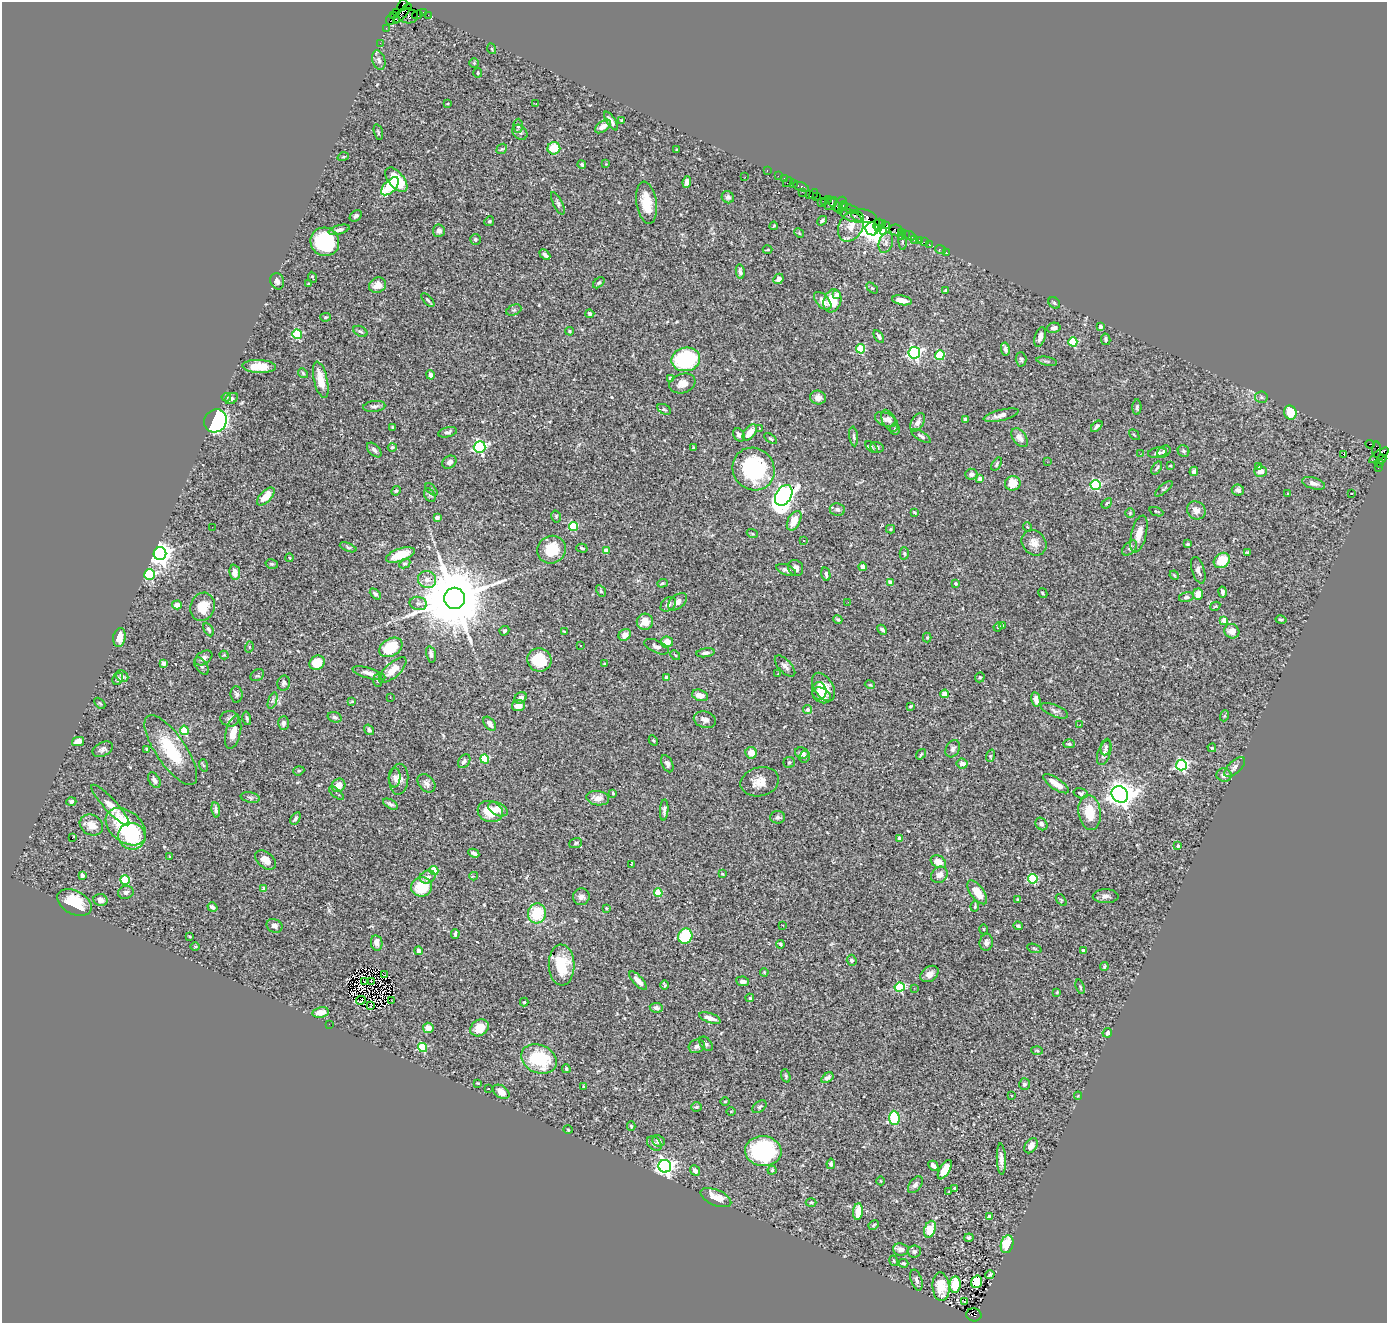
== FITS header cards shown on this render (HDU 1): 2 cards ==
NAXIS1  =                 1385
NAXIS2  =                 1321

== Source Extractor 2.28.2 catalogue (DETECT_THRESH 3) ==
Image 1385 x 1321 px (HDU 1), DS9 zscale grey, 1 PNG px = 1 image px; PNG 1389 x 1325 px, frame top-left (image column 1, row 1321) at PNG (2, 2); each listed source drawn as its Kron ellipse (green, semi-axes under 4 px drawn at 4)
Background 0.73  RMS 0.024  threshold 0.0707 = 3 sigma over >= 5 px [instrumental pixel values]
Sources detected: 517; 1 with non-positive FLUX_AUTO (blend fragments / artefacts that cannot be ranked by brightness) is neither listed nor drawn; of the other 516, the 500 brightest by FLUX_AUTO listed and drawn (16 fainter detections omitted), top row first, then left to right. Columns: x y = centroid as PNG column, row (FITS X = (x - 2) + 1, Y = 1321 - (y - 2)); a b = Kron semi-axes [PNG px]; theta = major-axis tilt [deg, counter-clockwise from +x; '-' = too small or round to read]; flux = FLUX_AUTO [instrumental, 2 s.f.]
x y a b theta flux
402 5 6 4 51 110
423 12 4 2 - 35
397 13 3 2 - 31
402 14 13 4 49 510
417 15 5 3 - 43
428 15 3 2 - 8.4
394 16 4 3 - 31
408 16 10 7 -3 310
391 19 6 2 70 25
397 20 3 3 - 400
386 28 2 2 - 15
380 43 2 2 - 12
492 49 5 3 - 1.5
379 60 10 6 -74 5.3
474 63 5 5 - 2
478 73 5 3 - 1.5
447 104 3 2 - 1.1
536 104 2 2 - 1.1
621 120 3 3 - 1.3
611 121 11 4 -57 5.9
518 126 7 5 89 3.6
603 126 9 5 37 12
378 132 8 3 -75 2.1
520 132 8 6 -43 4.4
554 148 6 6 - 32
502 149 6 4 42 2
677 150 3 2 - 1.8
343 157 6 3 18 1.6
582 164 4 4 - 3
606 164 4 4 - 1.2
767 171 3 2 - 31
778 176 2 2 - 20
745 177 3 2 - 1.4
784 178 2 2 - 21
396 180 14 7 -50 42
687 182 6 4 82 7.4
788 182 5 2 - 65
793 183 4 2 - 50
390 186 11 6 45 69
801 187 8 3 -19 140
802 192 2 2 - 18
814 194 5 2 - 25
809 195 4 3 - 63
817 196 2 2 - 12
728 197 6 6 - 3.8
828 200 4 2 - 34
824 201 4 2 - 30
558 203 12 4 -63 4
646 203 21 10 -81 36
821 203 2 2 - 15
831 204 8 5 46 210
840 204 8 6 55 110
836 206 10 2 -49 220
843 206 4 3 - 74
850 209 9 3 -24 220
850 215 12 5 -26 220
356 216 6 5 - 3.3
864 216 13 6 -10 340
489 221 5 4 - 1.9
822 221 5 4 - 3.6
883 223 3 3 - 90
878 224 6 2 61 110
774 226 4 3 - 1.5
851 226 16 11 63 19
887 226 3 3 - 48
872 229 7 6 - 2000
878 229 3 2 - 130
339 230 11 4 15 5.6
896 230 6 5 - 150
439 231 6 6 - 6.3
884 231 3 2 - 22
901 232 3 2 - 55
799 233 5 4 - 1.9
905 235 3 3 - 53
901 236 2 2 - 240
910 236 6 3 -27 53
475 239 5 5 - 2.9
914 240 3 2 - 11
920 240 3 3 - 85
325 242 15 14 - 120
902 242 8 4 -82 2.6
924 242 2 2 - 11
886 243 10 7 72 7.3
929 244 3 2 - 9.3
940 249 5 3 - 26
767 250 5 2 - 1.3
946 252 3 2 - 4.9
545 255 6 3 -43 5.4
740 272 7 4 -82 4
313 277 6 2 -66 3.1
778 279 5 5 - 7.9
277 281 8 6 -69 5.4
599 283 7 4 43 2.7
308 284 3 3 - 2.3
378 285 9 7 26 15
872 288 6 4 -43 1.9
946 290 4 3 - 2.1
837 295 4 4 - 3.6
428 300 8 3 -48 2.3
902 300 10 4 -11 16
823 301 11 6 -47 13
832 301 12 8 72 39
1054 303 6 5 - 2.2
514 310 8 5 24 2.6
590 314 4 4 - 5.7
326 317 5 4 - 1.8
1100 327 4 4 - 11
1054 328 7 5 11 5.6
360 331 7 5 -27 3.5
570 331 4 3 - 1.8
297 334 5 4 - 100
879 336 7 3 -57 3.9
1040 337 10 5 74 8.3
1106 339 6 4 -79 3.3
1073 342 4 4 - 70
861 349 5 4 - 60
1005 349 6 4 -79 5.1
914 353 6 6 - 320
940 355 5 4 - 91
686 359 14 11 11 150
1021 359 7 5 -87 3.3
1047 361 10 3 -11 2.8
259 366 17 6 -3 28
303 373 5 4 - 2
430 375 5 4 - 6.2
671 378 4 3 - 6
321 380 18 6 -77 25
682 383 13 9 18 14
226 397 5 4 - 3
818 397 8 7 - 9.6
1261 397 6 5 - 3.4
231 398 7 5 32 4.6
374 406 11 5 6 5.1
1137 407 8 4 90 3.7
664 409 7 4 -28 2.9
1290 413 7 6 - 29
1001 415 18 5 13 9.9
886 419 11 6 -24 6.9
965 419 3 3 - 4.5
215 421 12 11 - 310
889 421 12 6 -60 6.5
918 422 10 6 59 8.9
1097 426 7 3 44 3.7
392 427 4 2 - 1.6
759 428 3 2 - 3
895 429 5 5 - 2.4
447 432 9 5 14 4.8
750 433 9 5 52 16
739 435 7 5 -57 6.2
1134 435 6 2 -45 1.2
854 436 10 4 -83 3.3
921 436 11 4 -32 4.2
1020 438 11 6 -54 12
771 439 7 4 -36 2.1
1370 444 5 3 - 81
392 447 4 4 - 3.5
480 447 6 5 - 270
693 447 4 3 - 1.4
871 447 7 4 -44 2.6
877 447 6 5 - 3.2
374 450 9 5 -45 4.6
1376 450 8 4 -90 80
1184 451 6 5 - 3.6
1164 452 7 5 32 5
1157 453 9 5 9 5.5
1140 454 3 2 - 1.5
1344 454 3 3 - 15
1379 455 11 4 37 620
1382 459 5 3 - 120
449 462 8 6 31 5.5
1047 462 2 2 - 2.6
1379 463 5 4 - 60
996 464 7 4 55 2.6
1170 466 3 3 - 1.7
1258 467 4 2 - 1.7
1157 468 7 3 56 2.6
1378 468 3 3 - 26
754 469 22 20 -49 160
1194 471 5 4 - 3.7
1260 471 6 5 - 14
971 474 6 5 - 5.9
980 479 4 3 - 9.8
1013 483 8 7 - 25
1314 483 12 5 -17 7.4
1096 485 5 5 - 170
431 489 7 4 -45 2.3
1164 489 11 4 39 2.4
1238 490 6 5 - 4.6
396 491 5 4 - 1.7
1288 493 3 3 - 1.9
1351 494 2 2 - 1.6
430 495 7 5 -59 3
784 495 11 7 59 810
266 496 11 5 45 22
1107 503 6 4 40 2.3
837 509 8 6 -7 5.9
1196 510 10 8 -35 11
914 512 4 3 - 2
1156 512 7 2 -21 1.3
1130 513 5 5 - 2.2
556 516 6 4 -75 2.7
437 517 4 4 - 12
794 521 11 6 62 19
573 526 4 4 - 73
212 527 2 2 - 1.6
1028 527 5 3 - 1.4
891 529 4 4 - 1.7
752 533 6 3 -20 1.9
1139 534 19 7 76 18
804 541 3 2 - 1.4
1034 543 14 11 -51 13
1188 544 4 3 - 1.9
348 547 9 4 -21 2.8
582 548 6 3 -16 2.3
1130 548 9 5 46 4.1
552 550 14 13 - 44
606 551 4 4 - 14
1248 552 4 3 - 2.1
904 553 6 4 -87 2.2
160 554 6 6 - 1500
400 555 15 6 18 36
290 558 4 3 - 1.2
1222 560 9 7 38 33
272 564 6 5 - 2.6
405 564 6 4 29 3
862 567 4 4 - 5.7
796 568 8 7 - 6.7
786 570 10 5 -20 5.5
1198 570 14 6 -73 6.4
235 572 8 5 -84 13
150 574 5 5 - 160
826 574 7 4 -78 4
1174 575 5 3 - 1.6
427 580 9 8 - 12
662 583 5 4 - 1.9
891 583 4 4 - 18
956 583 4 3 - 1.6
601 591 6 4 -61 2.4
1223 592 5 4 - 4
1043 593 5 3 - 1.7
375 594 6 4 -44 3.8
1198 594 5 5 - 12
1186 597 7 5 14 3.4
454 598 10 10 - 21000
677 602 11 6 39 9.4
848 602 2 2 - 3.3
418 603 9 6 -11 6
668 604 9 6 41 5.4
177 605 5 4 - 13
1215 606 5 3 - 1.7
203 607 14 12 71 32
838 619 5 4 - 2.2
1224 620 4 4 - 18
1281 620 5 4 - 2.6
645 622 8 8 - 17
1002 625 4 3 - 2.1
998 627 5 4 - 1.6
209 629 7 4 -62 3.4
882 630 5 3 - 4.3
504 631 5 4 - 2.4
564 631 4 2 - 1.5
1232 631 8 7 - 12
625 635 7 5 37 9.7
119 637 9 6 80 16
927 638 5 4 - 1.7
667 642 6 5 - 15
581 646 2 2 - 1.2
249 647 5 3 - 1.9
391 647 12 8 31 60
657 647 13 6 -25 6.8
706 653 9 4 9 4.4
431 654 8 4 -77 5.9
224 655 4 4 - 1.5
675 655 5 3 - 1.7
204 658 10 6 34 5.6
539 660 12 11 - 46
164 663 4 4 - 5.5
317 663 8 7 - 38
605 664 4 3 - 1.6
201 666 10 5 -53 4.6
785 666 13 6 -47 6.2
393 670 17 7 42 20
369 673 17 5 -16 10
778 674 4 3 - 1.3
257 675 7 5 31 2.4
122 676 7 5 -37 4
980 677 5 4 - 3.2
666 678 4 3 - 7.4
118 679 6 5 - 2.8
378 680 6 4 -87 2.4
284 683 7 6 - 3.7
870 685 5 3 - 1.4
824 687 16 9 -58 27
819 691 9 7 -84 10
945 694 4 4 - 25
236 695 8 6 -85 4.6
700 695 8 5 -17 13
822 695 10 7 -30 11
390 698 2 2 - 2.7
521 698 6 5 - 5.3
1036 699 7 4 -78 7.4
272 701 9 4 71 3.7
352 701 4 3 - 1.5
100 703 6 2 -44 1.3
518 706 6 5 - 16
910 706 3 2 - 1.9
808 710 4 4 - 6.8
1055 711 14 6 -23 5.5
1224 716 5 3 - 1.8
335 717 7 5 -17 4.2
247 718 7 3 -76 2.6
230 719 9 8 - 5.5
705 720 11 8 -15 8
283 723 7 5 86 6
490 724 8 5 -52 7.9
1080 724 2 2 - 2.7
184 730 5 4 - 48
369 730 6 4 -54 3.7
233 733 17 7 76 15
653 740 5 3 - 1.7
78 741 6 4 13 14
1069 744 6 4 -2 3.4
1106 747 8 5 80 3.6
1212 748 4 3 - 1.6
103 749 11 6 27 6
147 749 3 3 - 3.2
953 749 9 6 61 4.6
171 750 41 15 -56 75
751 753 6 5 - 13
802 753 7 5 -15 6.9
1104 753 13 6 70 7.2
921 754 6 3 55 1.7
990 756 6 4 71 1.7
804 757 6 5 - 4.2
485 759 5 4 - 66
464 761 7 5 53 5
789 762 5 5 - 3.2
962 763 5 5 - 9
667 764 9 5 -65 4.4
203 765 6 4 -72 1.7
1181 765 5 5 - 230
1235 767 13 6 44 6.5
299 771 6 4 19 2.3
1224 775 7 6 - 7.3
395 778 10 6 86 5.3
399 779 15 9 86 13
154 780 8 5 -58 5.3
760 782 19 14 14 24
426 783 10 7 -47 7
1056 784 15 5 -34 18
338 785 7 6 - 13
336 793 9 4 -41 2.6
613 793 3 2 - 1.7
1081 793 7 5 -15 3
1120 794 9 7 -43 1800
250 798 10 5 -12 3.4
598 798 11 7 -8 12
71 802 5 4 - 3.8
390 804 8 4 -29 3.9
110 805 27 6 -47 24
498 809 10 6 -25 14
216 810 7 4 -81 4.9
664 810 10 4 87 4.2
490 812 13 10 -18 31
1090 812 17 11 -82 38
778 817 7 6 - 4.7
295 818 7 4 60 3
1041 824 7 5 -50 5.2
91 825 12 10 -31 17
126 827 23 15 -39 110
132 836 14 13 - 74
72 838 4 2 - 23
900 838 4 4 - 13
576 843 6 5 - 2.6
1178 846 3 3 - 3.9
474 853 5 3 - 3.5
169 857 3 3 - 3
265 860 12 7 -39 14
938 862 8 6 -29 16
631 864 3 2 - 1.2
434 871 4 4 - 45
722 874 4 3 - 1.8
82 875 4 3 - 7.5
939 875 9 7 46 11
474 876 4 3 - 4.5
428 877 8 6 20 6.7
1033 879 5 4 - 100
125 880 5 4 - 79
422 887 10 9 - 53
264 889 4 3 - 12
126 892 8 6 16 4.1
977 892 14 6 -53 22
658 893 4 4 - 52
1106 896 13 7 0 6.3
581 897 8 8 - 6.5
100 900 7 6 - 7.8
1018 900 4 3 - 2.8
1061 900 7 3 -53 2
74 903 18 11 -26 61
975 906 5 3 - 2.2
212 907 5 3 - 4.6
606 908 4 4 - 1.8
537 913 10 9 - 63
783 925 3 2 - 2.6
274 926 8 6 -23 6.7
1018 926 5 3 - 2.9
983 929 5 3 - 1.7
455 934 5 3 - 2.6
685 936 8 7 - 74
190 937 4 2 - 1.4
986 942 8 6 83 5.5
377 943 8 5 -80 9.2
780 944 4 3 - 2
195 946 5 3 - 1.4
1034 948 7 3 -19 1.7
1084 950 4 3 - 6.3
419 951 4 3 - 3.9
852 960 5 5 - 4.7
562 965 20 13 -89 50
1104 966 4 3 - 2.1
764 972 4 3 - 1.4
929 974 10 7 36 11
385 975 3 2 - 2.1
371 981 3 2 - 1.7
638 981 12 5 -47 13
743 981 6 5 - 6.5
364 982 2 2 - 1.2
665 985 4 2 - 2
900 987 5 4 - 99
1080 987 7 4 -72 2.2
914 988 2 2 - 4.1
1057 992 4 3 - 1.4
750 998 4 3 - 2.9
361 1000 5 2 - 1.2
391 1000 2 2 - 3.6
524 1002 4 4 - 1.8
371 1006 3 2 - 1.4
656 1008 6 5 - 5.7
320 1012 8 5 9 15
710 1018 11 4 -18 11
329 1024 2 2 - 39
428 1028 5 5 - 14
479 1028 10 8 35 23
1107 1033 5 4 - 5.7
706 1044 8 5 -49 3.8
697 1046 8 6 26 5.9
423 1047 4 4 - 96
1037 1050 6 4 -2 1.8
539 1059 19 14 -24 87
566 1069 4 3 - 1.9
786 1076 7 3 -72 2
827 1078 7 4 33 5.3
478 1083 3 2 - 1.6
1024 1084 6 5 - 4.1
584 1087 4 3 - 1.9
488 1089 3 2 - 3.5
501 1092 9 6 -36 13
1012 1096 3 3 - 2.3
1078 1096 4 4 - 1.4
725 1101 4 3 - 1.3
696 1107 5 4 - 2.2
759 1107 8 5 39 2.9
731 1111 4 3 - 1.4
894 1118 7 5 -87 82
631 1126 5 3 - 1.9
568 1130 5 3 - 1.3
658 1141 6 5 - 6.2
654 1144 8 6 -43 4.9
1031 1146 8 5 56 9.7
763 1151 18 15 -6 190
1001 1159 16 4 -88 8.9
831 1164 5 4 - 4.9
665 1166 6 6 - 690
933 1166 5 3 - 7
772 1170 4 4 - 2.3
945 1170 11 5 60 28
695 1171 6 4 -50 6.6
881 1181 4 3 - 1.1
915 1185 10 5 53 5
955 1188 4 3 - 2.2
949 1192 3 3 - 1.5
716 1198 16 8 -23 25
811 1202 5 3 - 1.8
858 1212 8 5 85 23
989 1217 4 4 - 14
874 1225 5 3 - 2.3
930 1229 8 5 70 35
969 1238 4 4 - 2.7
1007 1244 9 6 74 41
901 1249 8 6 -7 11
914 1251 7 6 - 3.4
894 1261 5 4 - 2
903 1263 5 3 - 1.9
990 1275 4 3 - 1.8
916 1280 11 5 -72 6
976 1282 6 5 - 25
955 1285 8 5 85 53
941 1287 14 8 -86 23
964 1302 3 2 - 1.7
974 1315 7 6 - 490
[16 fainter detections neither listed nor drawn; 1 non-positive-flux detection neither listed nor drawn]